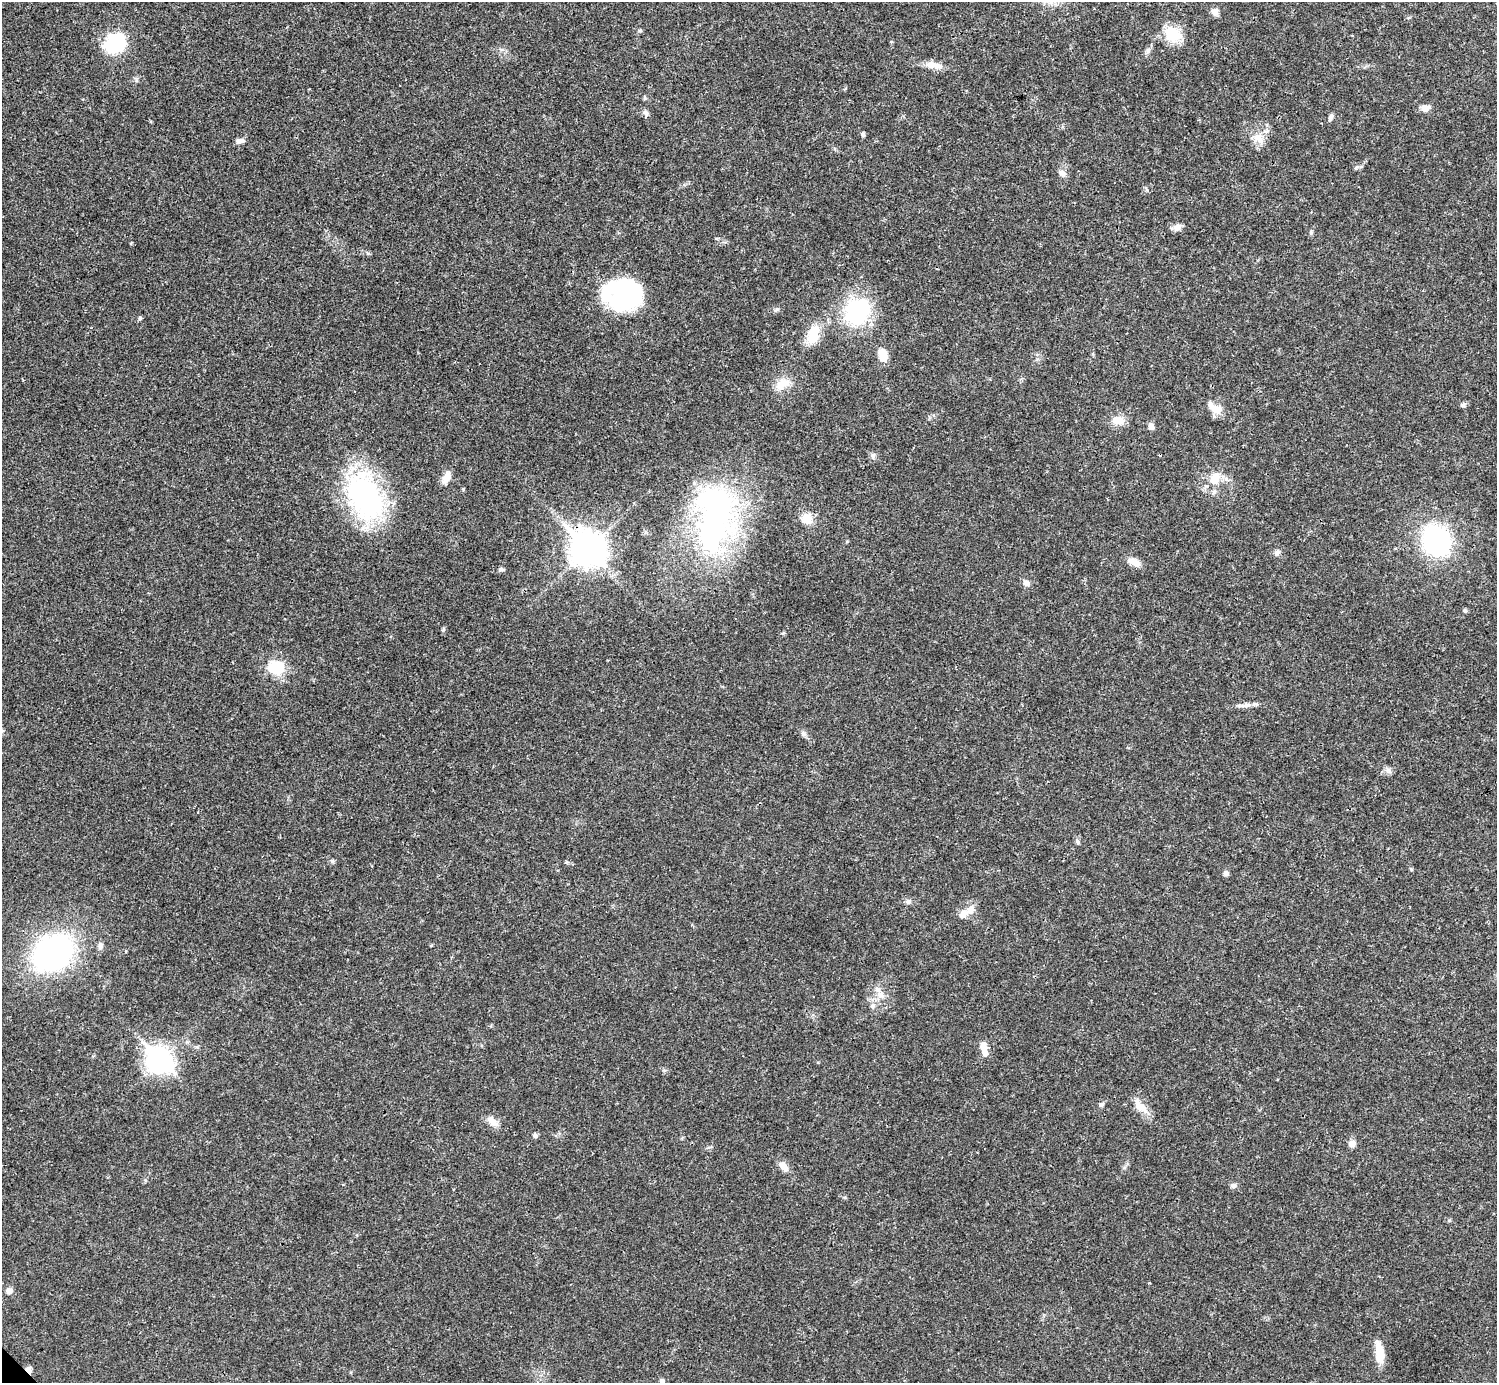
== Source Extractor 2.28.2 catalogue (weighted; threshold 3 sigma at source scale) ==
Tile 10 of 4 x 4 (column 2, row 3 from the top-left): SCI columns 1495-2989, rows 1539-2919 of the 5981 x 5981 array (HDU 1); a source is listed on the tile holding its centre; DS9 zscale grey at full resolution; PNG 1499 x 1385 px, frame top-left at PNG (2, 2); no overlay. Shown black and unused: <1% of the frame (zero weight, under 3 of 4 exposures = <1% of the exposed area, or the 3 px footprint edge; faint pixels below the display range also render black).
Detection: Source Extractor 2.28.2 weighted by HDU 2 'WHT'; one run over the whole footprint, this tile lists its part. Background 0.0211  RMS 0.0023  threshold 0.0102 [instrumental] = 3 sigma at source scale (4.5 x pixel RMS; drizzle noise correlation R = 1.50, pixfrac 1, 0.05/0.05 arcsec/px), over >= 5 px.
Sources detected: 70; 2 inside a brighter object's white glare — not listed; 4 inside a brighter listed object's ellipse — not listed separately; the other 64 listed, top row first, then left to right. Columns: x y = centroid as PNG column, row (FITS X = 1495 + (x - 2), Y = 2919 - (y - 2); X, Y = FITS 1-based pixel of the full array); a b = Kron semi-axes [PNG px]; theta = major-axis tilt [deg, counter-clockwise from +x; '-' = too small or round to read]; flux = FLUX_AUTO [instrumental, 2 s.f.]
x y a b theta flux
1215 12 10 8 -20 1.2
1172 34 21 17 -37 5.8
115 43 16 13 42 20
1148 50 8 6 73 0.71
934 65 26 8 -8 2.4
1425 108 12 7 1 1.4
646 113 9 6 -56 0.66
1331 117 10 5 63 0.69
863 135 6 5 - 0.44
1259 138 19 10 -49 2.5
240 141 11 6 10 0.96
1356 168 6 3 71 0.28
1062 173 11 7 -41 0.94
1177 227 12 8 27 1.1
1311 233 7 5 84 0.39
622 294 44 25 79 19
776 310 8 4 37 0.4
857 311 36 30 51 18
140 318 5 5 - 0.33
813 335 26 15 76 4.7
883 355 13 9 -72 3.1
783 384 21 12 30 3.3
1463 405 7 5 27 0.58
1216 409 18 11 3 2.4
1118 420 17 10 -1 2.6
1151 427 7 6 - 0.95
873 455 8 7 - 0.68
1215 475 15 12 -83 2.5
446 477 16 8 57 1.8
1214 492 7 5 45 0.55
365 496 53 33 -64 44
715 518 89 47 84 63
807 519 16 12 -52 2.7
1436 541 21 18 -61 44
587 549 14 12 -44 320
1277 553 9 7 49 0.7
1134 562 16 8 -28 2.1
502 569 8 4 3 0.43
1026 583 9 7 -29 0.96
1465 611 6 5 - 0.38
276 667 17 15 -9 7.7
1245 705 21 5 5 1.4
1077 842 7 5 -45 0.47
332 861 6 5 - 0.4
1226 873 7 6 - 0.63
908 902 7 6 - 0.55
970 910 14 9 69 1.9
100 946 9 6 -89 0.8
52 953 31 26 30 71
880 995 11 8 -21 1.7
872 1006 9 5 49 0.7
983 1047 12 8 -79 1.8
159 1060 11 8 -45 190
1101 1105 8 5 33 0.59
1140 1106 24 11 -44 3
493 1122 19 9 -42 1.8
536 1136 6 6 - 0.48
1352 1144 9 8 - 1.2
783 1167 13 8 -52 1.7
1234 1186 7 7 - 0.62
9 1291 7 7 - 1.3
1379 1352 24 10 -82 3.9
28 1369 8 6 -76 0.96
662 1381 8 6 -75 0.63
Overlapping masked pixels (flux is a lower limit): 2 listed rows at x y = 587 549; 28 1369
Isophote crosses this tile's border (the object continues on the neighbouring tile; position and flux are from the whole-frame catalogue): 1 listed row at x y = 662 1381
Unlisted compact peaks at least as high as the median listed source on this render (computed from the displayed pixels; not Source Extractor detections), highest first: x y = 803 734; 1411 869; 443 629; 368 253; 131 243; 783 633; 1147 190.